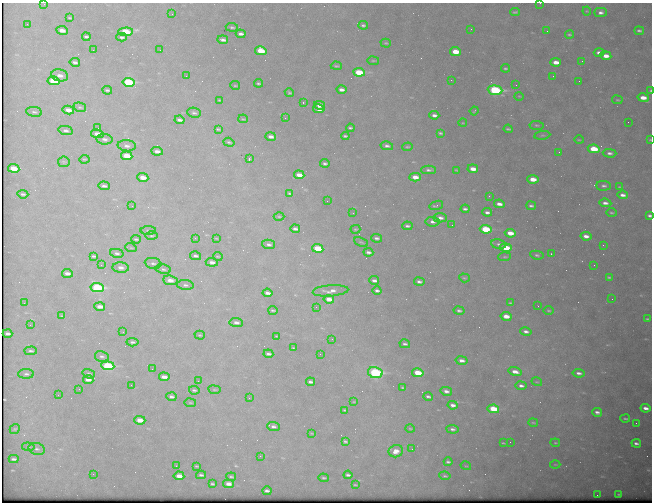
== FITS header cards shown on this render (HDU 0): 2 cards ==
NAXIS1  =                  650 / Width of table row in bytes
NAXIS2  =                  500 / Number of rows in table

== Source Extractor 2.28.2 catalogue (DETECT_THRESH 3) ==
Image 650 x 500 px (HDU 0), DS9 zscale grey, 1 PNG px = 1 image px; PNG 654 x 504 px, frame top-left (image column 1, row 500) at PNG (2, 3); each listed source drawn as its Kron ellipse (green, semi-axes under 4 px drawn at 4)
Background 918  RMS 5.1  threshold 15.2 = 3 sigma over >= 5 px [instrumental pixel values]
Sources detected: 266; all 266 listed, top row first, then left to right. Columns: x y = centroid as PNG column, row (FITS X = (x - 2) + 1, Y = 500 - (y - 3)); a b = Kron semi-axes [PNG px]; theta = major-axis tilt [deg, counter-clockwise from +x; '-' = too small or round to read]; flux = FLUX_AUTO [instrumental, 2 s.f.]
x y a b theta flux
540 3 2 2 - 370
44 4 3 3 - 180
587 11 4 4 - 300
515 12 5 3 - 500
601 12 6 4 1 1200
172 14 3 3 - 270
70 18 4 2 - 380
27 24 2 2 - 150
363 25 4 3 - 640
232 27 6 3 -5 540
471 29 2 2 - 200
62 30 6 3 -9 2800
547 31 2 2 - 180
639 31 5 3 - 690
126 32 7 4 2 18000
241 34 5 3 - 1200
569 34 4 4 - 470
86 37 4 3 - 590
122 37 5 3 - 810
223 40 5 3 - 1200
386 43 5 4 - 370
93 50 2 2 - 570
160 50 2 2 - 770
261 51 6 4 -11 9700
455 52 5 4 - 6200
599 53 5 3 - 1400
606 56 5 4 - 2900
373 61 6 3 -8 330
582 61 2 2 - 160
75 62 5 3 - 880
556 62 5 3 - 2700
336 66 5 4 - 400
506 68 4 3 - 520
359 72 6 4 -8 12000
60 75 8 6 -12 2700
186 76 2 2 - 230
553 76 2 2 - 200
451 80 3 2 - 710
54 81 6 4 -8 17000
579 81 2 2 - 160
128 82 6 4 -9 27000
259 83 4 2 - 470
516 85 2 2 - 340
235 86 5 2 - 340
107 90 5 3 - 560
341 90 5 3 - 1600
495 90 7 4 -5 45000
651 90 3 2 - 320
289 93 5 4 - 550
519 96 5 3 - 270
643 98 6 4 -13 3600
219 100 3 2 - 280
617 100 5 2 - 300
303 103 3 2 - 340
319 105 6 4 -11 3200
80 107 6 4 -19 570
319 109 6 3 -11 3300
68 110 6 4 -10 2500
474 111 4 2 - 310
34 112 8 5 -8 680
194 113 7 5 -8 840
434 115 5 3 - 1300
285 118 2 2 - 400
243 119 5 3 - 280
180 120 5 3 - 1200
628 122 2 2 - 230
463 123 4 3 - 250
536 125 7 4 -6 570
98 128 3 3 - 170
350 128 4 3 - 520
218 129 4 2 - 400
508 129 4 3 - 450
66 130 7 4 -12 970
440 133 4 3 - 510
97 134 6 4 -10 2600
542 135 8 4 8 530
345 136 4 3 - 590
271 137 5 3 - 1500
104 139 8 5 -7 1200
579 140 4 3 - 290
650 140 3 2 - 220
229 142 6 3 -18 440
127 146 9 5 -4 1500
387 146 6 4 -12 940
407 147 5 3 - 380
594 149 6 4 -9 12000
157 151 6 4 -7 1700
559 152 3 2 - 550
609 153 7 4 -2 1000
127 156 6 4 -7 9100
84 159 5 3 - 330
249 159 3 2 - 4000
64 162 6 5 - 500
325 163 4 3 - 700
14 168 6 4 -8 7700
473 169 5 3 - 3500
428 170 7 4 0 930
456 170 3 2 - 280
299 175 5 3 - 3100
143 177 5 4 - 4400
415 177 6 4 -2 3500
533 179 5 4 - 4700
104 186 6 3 -5 970
604 186 7 5 -2 900
620 187 4 2 - 300
290 193 4 2 - 450
23 194 5 3 - 620
623 195 5 3 - 1500
489 196 2 2 - 210
327 201 2 2 - 230
605 203 6 4 -6 1400
499 204 5 3 - 1800
436 205 7 3 16 760
132 206 2 2 - 250
531 206 5 3 - 720
465 209 4 3 - 760
487 212 5 3 - 990
353 213 3 2 - 290
611 213 5 3 - 400
650 215 4 3 - 740
279 216 5 3 - 380
440 218 7 4 -3 1600
432 222 7 5 -7 1100
452 225 2 2 - 170
407 226 5 3 - 690
295 229 5 3 - 1000
355 229 5 3 - 400
486 229 6 4 -8 17000
148 230 8 3 -1 490
510 233 5 4 - 4500
151 236 6 3 -1 450
586 236 5 4 - 1900
195 238 3 2 - 380
216 238 3 2 - 250
376 238 5 3 - 870
136 239 5 3 - 530
361 242 7 3 -24 440
269 244 6 4 -12 960
499 244 8 5 -8 1000
603 245 2 2 - 1100
131 248 6 3 -18 370
318 248 5 4 - 13000
506 248 6 4 -9 10000
368 252 5 3 - 970
117 253 7 4 -13 900
551 254 2 2 - 1400
537 255 7 4 -9 590
94 256 4 3 - 540
195 256 5 3 - 790
218 256 5 2 - 300
505 257 6 4 5 520
212 262 6 4 -7 1500
153 263 8 5 -8 980
101 265 3 2 - 250
594 265 2 2 - 160
121 267 8 5 -4 1900
163 269 8 5 -11 820
67 273 5 3 - 1600
609 277 4 3 - 460
464 278 5 4 - 410
170 280 7 4 -7 3000
374 280 5 3 - 1100
419 282 5 3 - 880
185 285 8 5 -6 960
97 288 7 4 -8 35000
330 291 18 5 4 2300
377 291 4 3 - 830
267 293 5 3 - 1400
329 299 5 3 - 3100
612 299 2 2 - 140
24 303 2 2 - 160
510 303 4 2 - 400
538 306 3 2 - 490
100 307 5 3 - 2700
316 307 2 2 - 860
273 310 4 2 - 470
459 311 5 4 - 750
549 311 5 3 - 390
62 316 4 3 - 370
506 316 5 4 - 3800
647 319 3 2 - 360
236 323 7 4 -5 1500
30 325 2 2 - 200
526 331 6 4 -13 1100
123 332 3 2 - 500
7 334 5 3 - 960
200 335 5 4 - 430
277 336 3 2 - 260
332 339 2 2 - 470
132 342 6 3 -5 710
405 344 5 4 - 800
294 348 3 2 - 290
31 351 6 3 2 600
268 354 5 3 - 780
320 354 2 2 - 130
102 356 7 5 -12 850
461 360 6 4 -10 1600
108 366 6 4 -5 31000
152 369 2 2 - 180
515 372 6 3 -16 2600
375 373 7 5 -13 51000
418 373 6 4 -11 8900
579 373 6 4 -7 1200
26 374 8 4 0 930
89 374 6 4 -16 610
164 377 5 3 - 2300
88 380 5 3 - 2200
198 381 2 2 - 170
310 382 4 3 - 840
537 382 5 3 - 340
131 385 2 2 - 180
521 386 5 4 - 1100
403 388 4 2 - 410
79 389 2 2 - 140
194 390 5 3 - 540
214 390 6 3 -8 340
446 391 6 4 -15 1300
58 395 2 2 - 360
428 396 5 3 - 730
171 397 5 3 - 820
249 398 3 3 - 220
354 402 4 2 - 240
190 403 6 3 -9 320
453 405 5 3 - 1400
645 408 5 3 - 1700
493 409 6 4 -10 12000
345 410 4 2 - 420
597 412 5 3 - 1200
625 418 5 2 - 450
140 420 6 4 -1 4500
533 423 5 2 - 340
636 423 2 2 - 160
273 426 6 4 -4 970
410 428 5 3 - 330
15 429 5 4 - 420
453 429 6 4 -5 980
312 433 4 2 - 230
345 441 4 3 - 590
510 442 2 2 - 270
503 443 3 2 - 290
555 443 5 2 - 310
636 443 5 3 - 890
28 447 6 4 -7 550
37 449 8 5 -16 1100
412 449 2 2 - 220
396 451 7 6 - 3100
260 456 2 2 - 1500
14 459 5 3 - 810
448 462 4 3 - 640
555 464 5 3 - 320
176 466 3 2 - 300
197 466 3 2 - 320
466 466 5 3 - 310
93 474 3 2 - 310
201 475 5 3 - 700
348 475 4 3 - 800
179 476 5 4 - 3800
445 476 5 3 - 500
231 477 5 3 - 460
324 478 5 3 - 490
212 484 3 3 - 470
228 484 5 4 - 2300
355 485 3 2 - 330
267 491 4 3 - 880
619 494 3 2 - 350
597 495 2 2 - 1900
At the frame edge (FLAGS 8, measured only in part): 5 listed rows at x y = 540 3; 44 4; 651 90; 650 140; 650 215